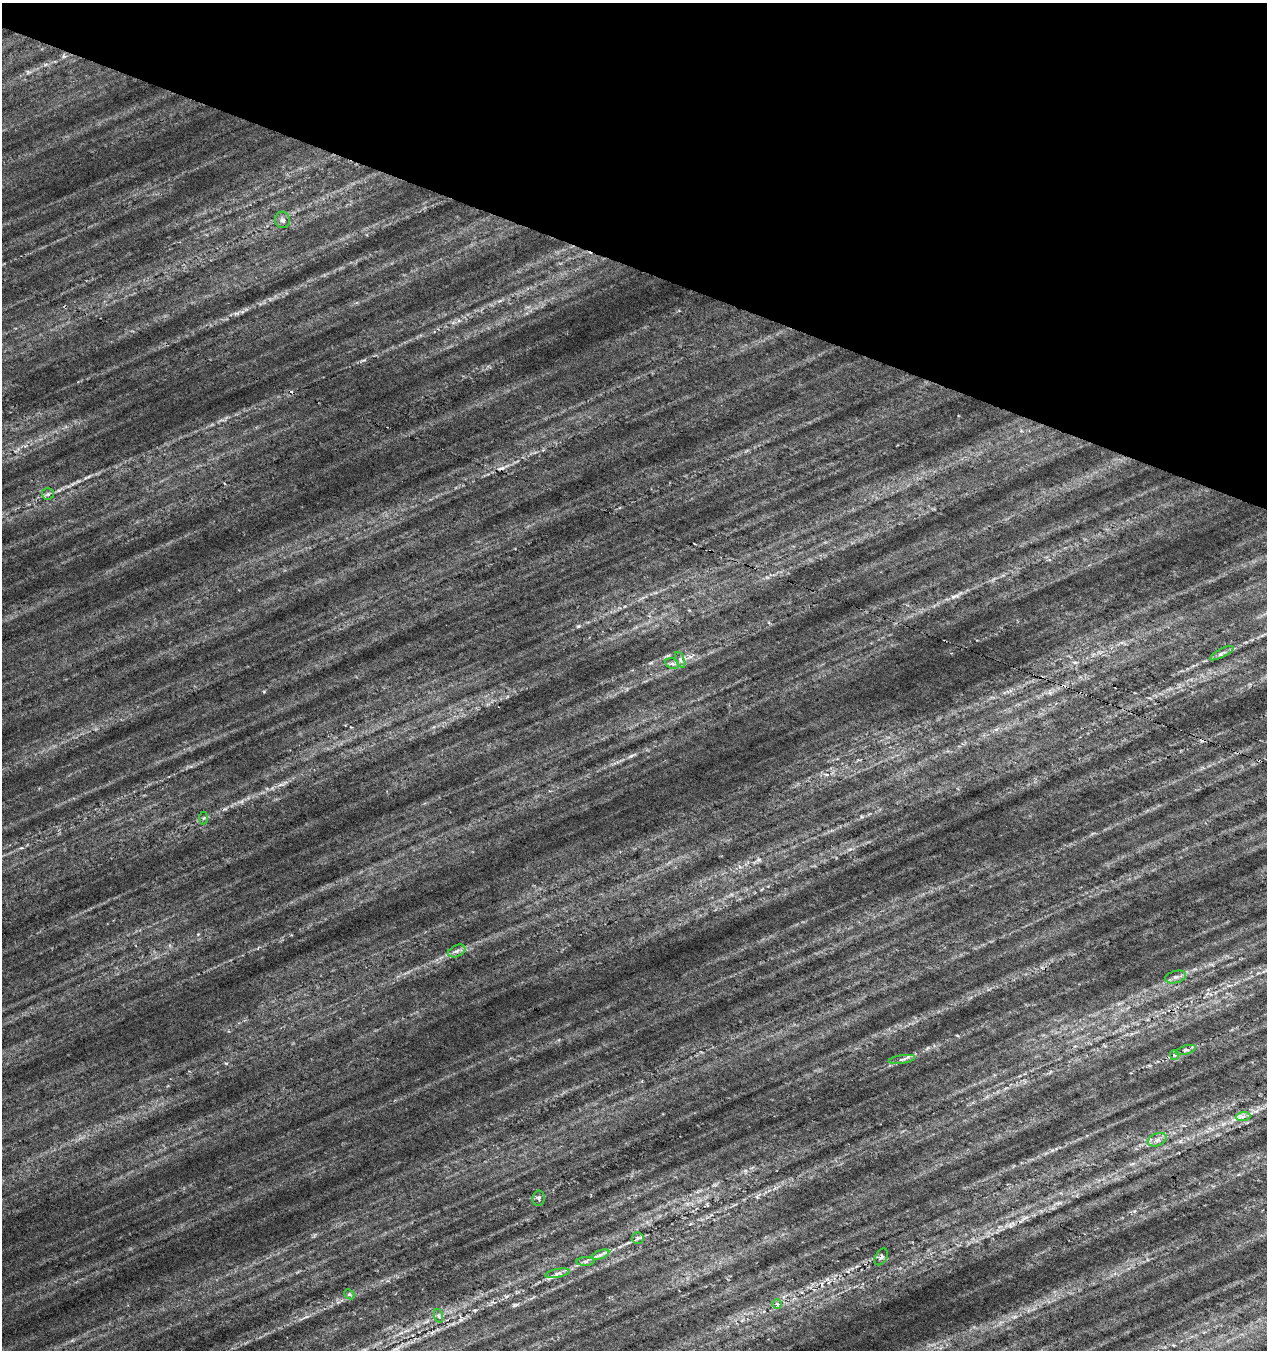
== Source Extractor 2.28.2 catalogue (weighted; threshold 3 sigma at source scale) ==
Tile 2 of 4 x 4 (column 2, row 1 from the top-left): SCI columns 1483-2747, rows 4054-5401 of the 5556 x 5402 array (HDU 1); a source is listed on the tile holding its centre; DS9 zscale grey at full resolution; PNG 1269 x 1352 px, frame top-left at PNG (2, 3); each listed source drawn as its Kron ellipse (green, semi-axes under 4 px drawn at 4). Shown black and unused: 20% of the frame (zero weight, under 4 of 7 exposures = <1% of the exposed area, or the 3 px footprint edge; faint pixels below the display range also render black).
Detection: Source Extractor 2.28.2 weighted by HDU 2 'WHT'; one run over the whole footprint, this tile lists its part. Background 0.00813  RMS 0.012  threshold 0.048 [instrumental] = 3 sigma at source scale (4.09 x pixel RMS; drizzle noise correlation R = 1.36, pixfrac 0.8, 0.0396/0.0396 arcsec/px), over >= 5 px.
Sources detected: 25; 2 cosmic-ray / hot-pixel residue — neither listed nor drawn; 1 inside a brighter listed object's ellipse — not listed separately; the other 22 listed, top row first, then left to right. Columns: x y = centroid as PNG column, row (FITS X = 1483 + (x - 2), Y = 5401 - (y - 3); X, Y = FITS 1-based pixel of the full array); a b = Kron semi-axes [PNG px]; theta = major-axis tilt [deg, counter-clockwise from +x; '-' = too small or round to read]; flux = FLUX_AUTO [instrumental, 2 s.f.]
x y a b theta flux
283 220 8 7 - 3.9
48 494 6 6 - 2.2
1222 653 13 3 28 3
680 660 8 4 -68 2.8
672 664 7 5 -25 2.9
204 818 6 4 88 1.6
457 951 9 5 23 3.7
1176 977 11 6 14 4.2
1186 1050 10 4 16 2.8
1175 1055 5 4 - 1.4
902 1059 13 4 8 3.6
1243 1116 7 4 3 3.3
1157 1140 10 6 23 4.8
539 1198 7 6 - 2.4
638 1238 6 5 - 2.4
600 1255 9 4 19 3.5
881 1257 9 5 62 3.1
586 1261 9 4 1 2.6
558 1273 12 3 10 3.8
349 1294 6 4 -44 1.8
777 1304 4 4 - 1.5
439 1316 7 4 -71 2.1
Unlisted compact peaks at least as high as the median listed source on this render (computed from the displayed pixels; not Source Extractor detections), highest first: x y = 226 1063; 364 360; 1052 1150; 631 756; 953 597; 514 1305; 827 1279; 1014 1317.